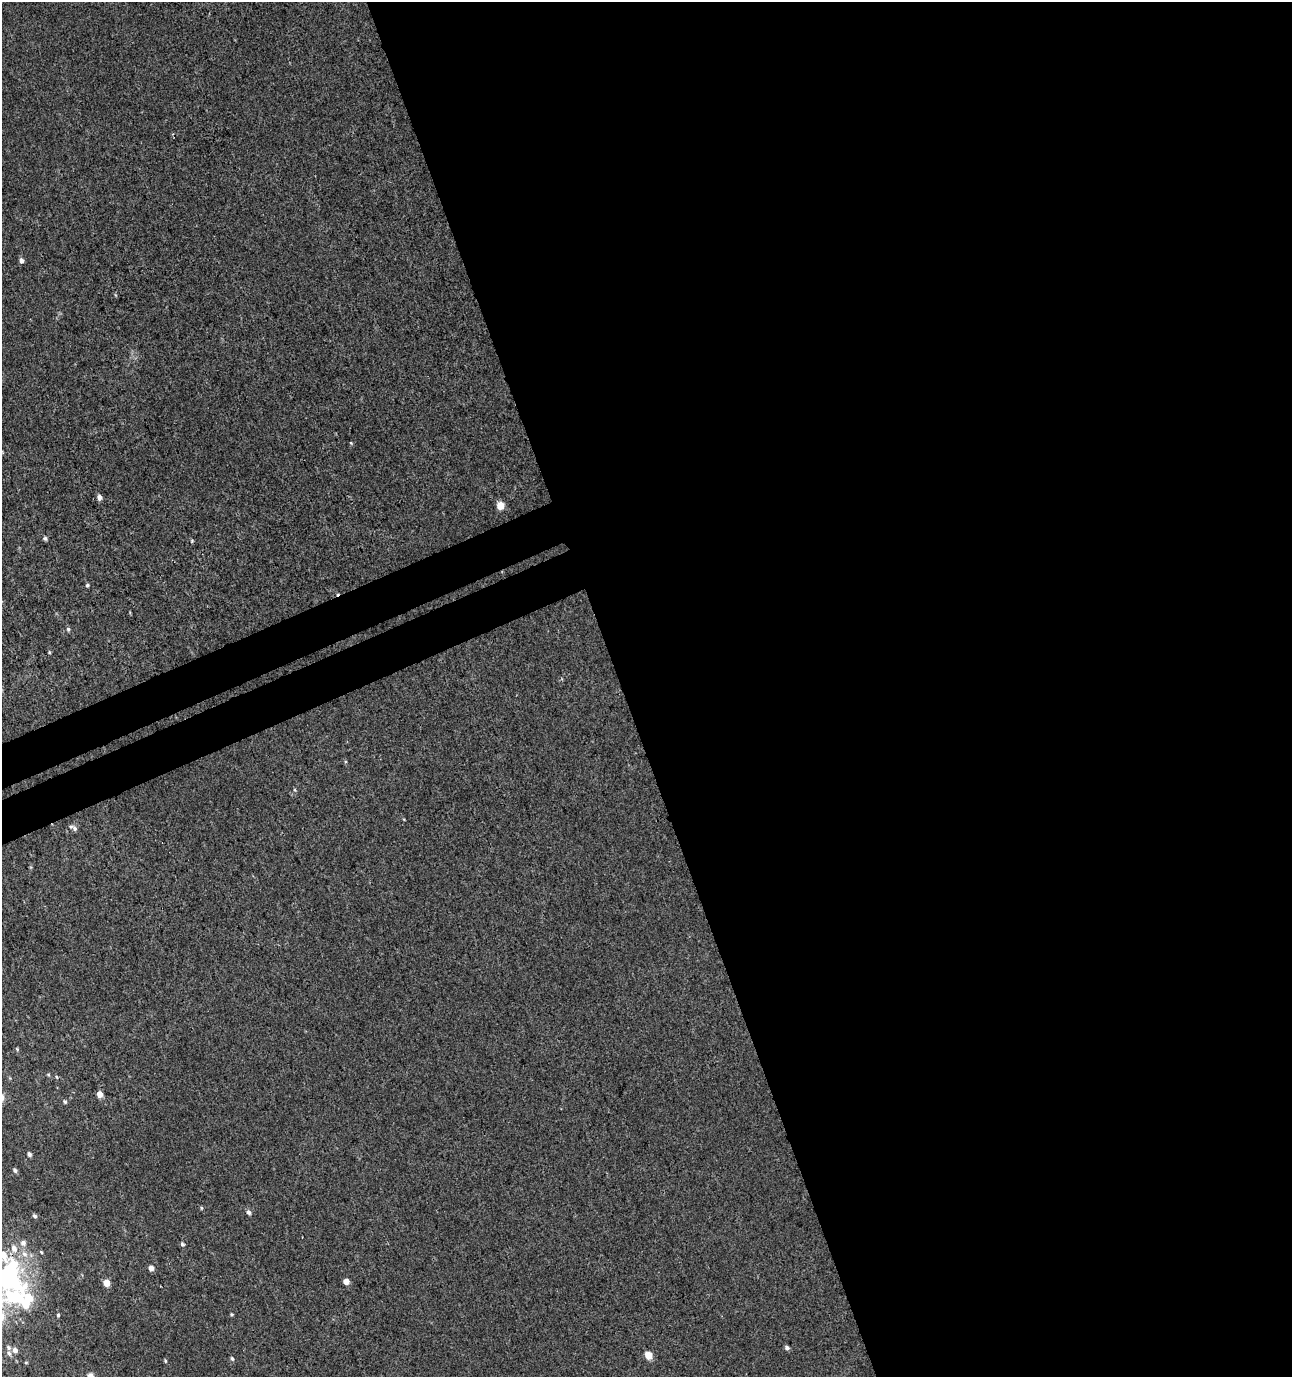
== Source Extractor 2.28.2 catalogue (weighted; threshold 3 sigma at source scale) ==
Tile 8 of 4 x 4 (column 4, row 2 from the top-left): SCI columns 4024-5313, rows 2795-4169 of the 5412 x 5593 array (HDU 1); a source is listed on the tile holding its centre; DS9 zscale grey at full resolution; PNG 1294 x 1379 px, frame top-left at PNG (2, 2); no overlay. Shown black and unused: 55% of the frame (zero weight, under 3 of 4 exposures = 4% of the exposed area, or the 3 px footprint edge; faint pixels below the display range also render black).
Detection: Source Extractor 2.28.2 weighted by HDU 2 'WHT'; one run over the whole footprint, this tile lists its part. Background 0.00131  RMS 0.0027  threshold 0.0123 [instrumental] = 3 sigma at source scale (4.5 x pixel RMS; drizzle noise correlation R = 1.50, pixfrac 1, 0.0396/0.0396 arcsec/px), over >= 5 px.
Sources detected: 46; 4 inside a brighter object's white glare — not listed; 6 inside a brighter listed object's ellipse — not listed separately; the other 36 listed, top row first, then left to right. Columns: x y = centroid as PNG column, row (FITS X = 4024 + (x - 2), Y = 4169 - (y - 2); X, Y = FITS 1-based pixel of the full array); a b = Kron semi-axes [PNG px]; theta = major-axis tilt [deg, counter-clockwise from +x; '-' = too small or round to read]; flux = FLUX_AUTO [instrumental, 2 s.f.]
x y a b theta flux
21 260 5 4 - 1
351 443 5 3 - 0.24
99 497 5 5 - 1.5
500 505 5 5 - 6.3
45 538 5 5 - 0.57
192 541 5 4 - 0.31
87 585 4 4 - 0.43
68 629 6 5 - 0.52
49 652 6 4 -89 0.31
295 790 5 3 - 0.3
75 828 9 5 -45 0.87
17 1049 6 3 -46 0.33
57 1077 5 3 - 0.28
100 1094 5 5 - 2.2
65 1102 6 4 -45 0.43
29 1154 5 4 - 0.86
15 1170 5 5 - 0.6
201 1208 5 3 - 0.27
249 1212 7 5 -56 0.72
34 1216 6 5 - 0.62
23 1243 7 7 - 1.3
182 1244 6 5 - 0.49
41 1252 5 4 - 0.29
151 1268 5 5 - 1.7
346 1281 5 5 - 2
106 1283 5 4 - 4
13 1296 51 39 -70 36
232 1314 4 3 - 0.3
58 1315 4 4 - 0.37
787 1348 6 5 - 0.72
15 1350 5 5 - 1.1
9 1353 7 5 -62 0.56
648 1355 5 5 - 6.1
232 1359 6 4 -62 0.42
165 1361 5 3 - 0.33
26 1362 4 3 - 0.23
Isophote crosses this tile's border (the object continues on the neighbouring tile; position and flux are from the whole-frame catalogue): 1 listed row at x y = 13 1296